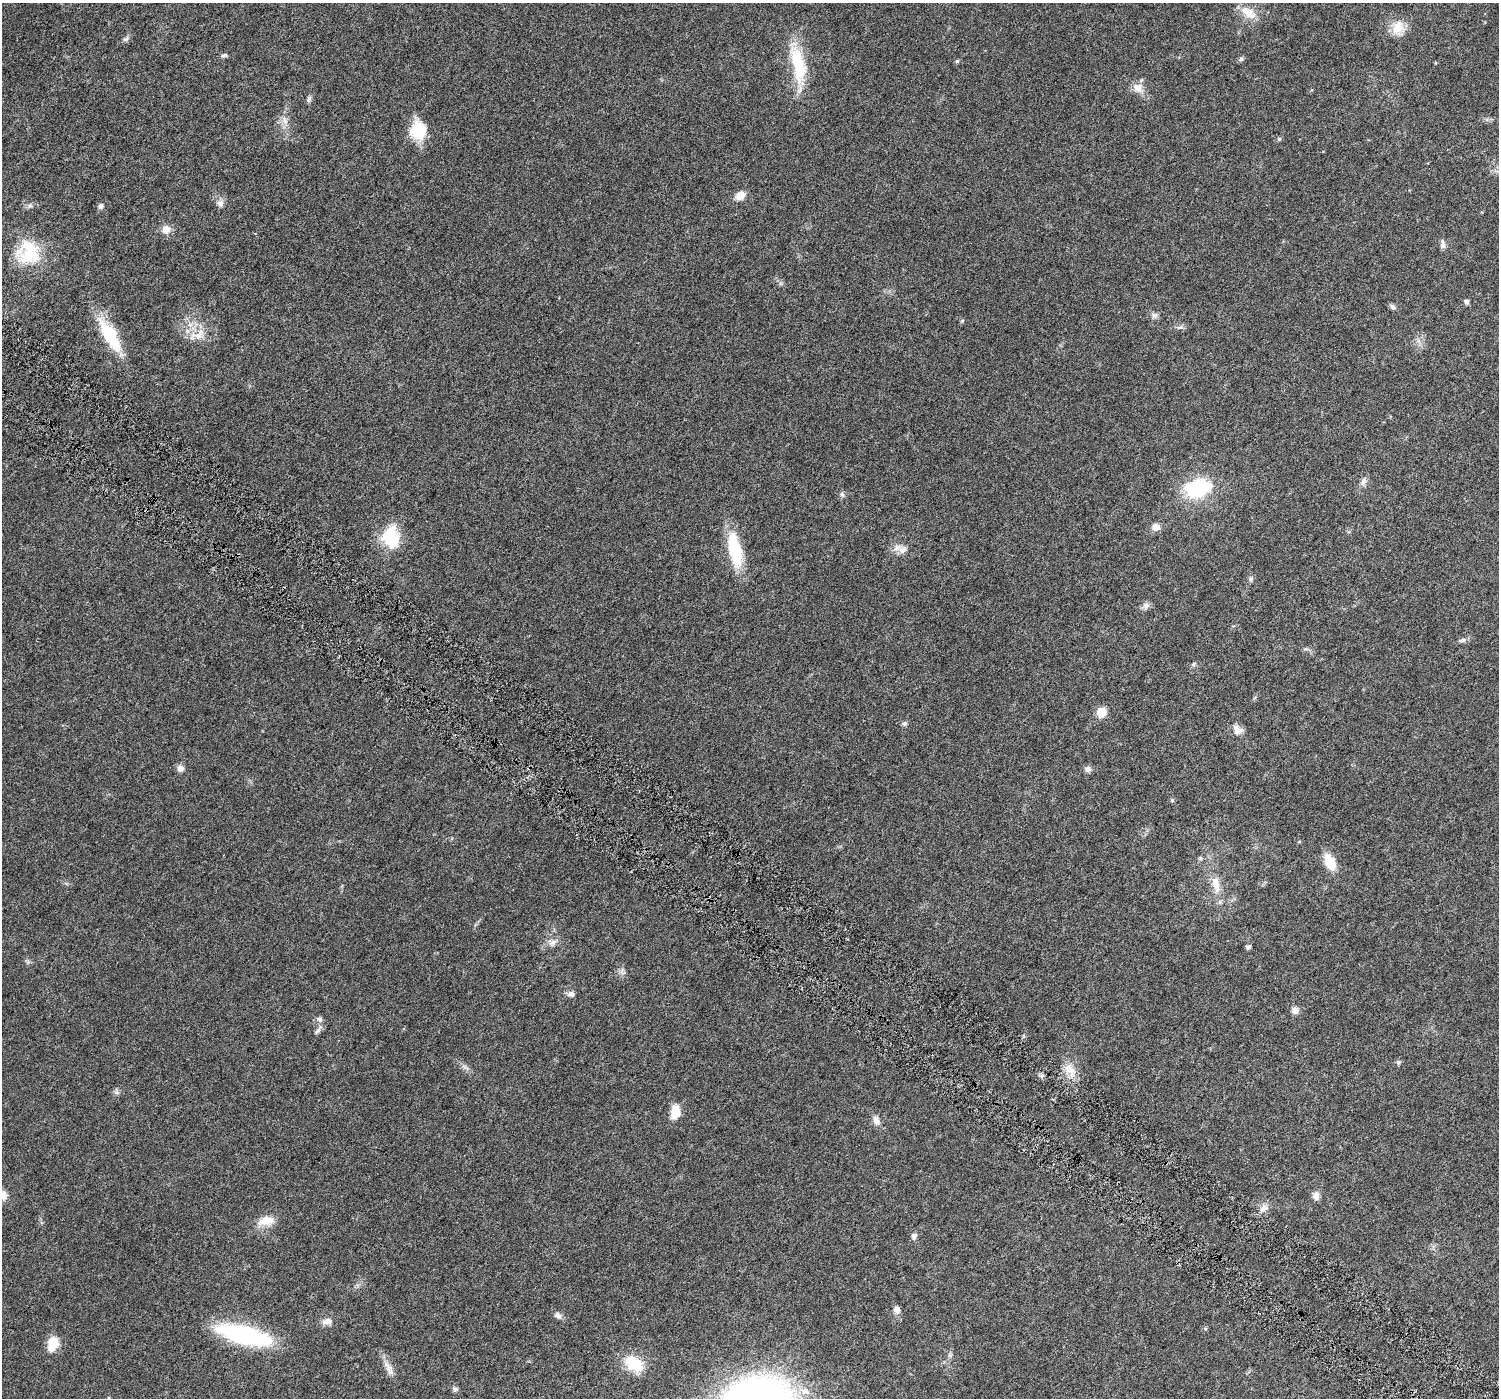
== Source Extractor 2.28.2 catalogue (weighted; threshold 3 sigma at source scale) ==
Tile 6 of 4 x 4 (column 2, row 2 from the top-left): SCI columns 1522-3018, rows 3109-4504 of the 6108 x 6152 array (HDU 1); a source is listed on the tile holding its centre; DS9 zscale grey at full resolution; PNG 1501 x 1400 px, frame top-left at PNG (2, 3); no overlay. Shown black and unused: <1% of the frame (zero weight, under 5 of 10 exposures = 4% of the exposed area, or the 3 px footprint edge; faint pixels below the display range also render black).
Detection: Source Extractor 2.28.2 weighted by HDU 2 'WHT'; one run over the whole footprint, this tile lists its part. Background 0.0241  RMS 0.002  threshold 0.00802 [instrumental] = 3 sigma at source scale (4.09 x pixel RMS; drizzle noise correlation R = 1.36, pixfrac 0.8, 0.0396/0.0396 arcsec/px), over >= 5 px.
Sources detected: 72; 2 inside a brighter object's white glare — not listed; the other 70 listed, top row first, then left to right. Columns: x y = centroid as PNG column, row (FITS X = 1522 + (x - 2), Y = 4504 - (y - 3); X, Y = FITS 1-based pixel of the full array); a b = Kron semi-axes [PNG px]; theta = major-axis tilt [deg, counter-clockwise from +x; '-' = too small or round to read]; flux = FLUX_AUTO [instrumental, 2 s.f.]
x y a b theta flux
1248 12 24 12 -33 2.7
1398 27 19 15 60 2.9
126 39 8 6 17 0.45
224 55 9 5 11 0.38
1241 59 6 5 - 0.41
957 61 5 5 - 0.27
798 66 59 16 -80 9.1
1138 88 14 11 -39 1.8
309 99 10 5 66 0.42
285 120 12 6 -72 0.97
418 130 20 18 90 6.1
1279 139 5 5 - 0.28
740 196 11 8 23 1.9
220 203 9 9 - 0.86
30 205 6 6 - 0.42
101 206 6 5 - 0.6
166 229 11 11 - 1.4
1443 245 12 6 -90 0.7
29 256 37 23 0 7.8
1466 302 6 5 - 0.51
1393 307 8 6 -44 0.45
1155 315 9 6 5 0.54
1179 327 11 5 5 0.53
110 335 44 15 -60 8.4
197 336 21 9 -7 2.2
1364 481 11 7 64 0.83
1197 488 25 16 16 14
842 494 8 5 -63 0.4
1156 527 10 8 -9 1.2
390 533 23 12 49 5.7
735 549 42 14 -79 8.8
902 550 12 10 34 1.3
1251 579 8 6 -76 0.42
1146 606 10 9 - 0.72
1462 640 10 5 12 0.55
1193 664 7 4 88 0.27
1101 712 6 6 - 6.9
905 723 7 6 - 0.4
1237 730 14 11 -40 1.4
180 768 9 9 - 0.78
1088 769 9 8 - 0.67
1330 862 21 11 -64 3.4
1216 884 26 10 -78 2.9
553 943 13 7 46 0.98
1248 947 5 5 - 0.48
571 994 8 7 - 0.73
1295 1010 9 8 - 0.98
320 1019 8 7 - 0.57
318 1031 10 5 42 0.5
1398 1062 7 6 - 0.34
465 1067 15 4 -33 0.6
1071 1070 15 10 -28 2
1042 1076 7 4 1 0.36
117 1092 8 6 -20 0.47
675 1112 14 9 81 3.2
876 1120 13 8 -65 1.1
3 1195 12 11 - 1.2
1316 1196 9 8 - 0.99
1264 1207 11 9 41 1.1
266 1221 23 12 7 2.6
914 1236 9 7 70 0.6
897 1309 8 8 - 0.85
558 1316 10 7 -47 0.69
327 1321 15 8 4 1.1
244 1335 54 17 -15 22
53 1344 17 12 71 3
949 1355 7 4 -71 0.35
634 1364 25 16 -30 5.3
388 1368 26 8 -64 1.6
455 1389 7 6 - 0.53
Isophote crosses this tile's border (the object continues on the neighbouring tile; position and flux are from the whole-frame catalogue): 1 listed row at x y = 3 1195
Unlisted compact peaks at least as high as the median listed source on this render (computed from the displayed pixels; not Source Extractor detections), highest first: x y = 1172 800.